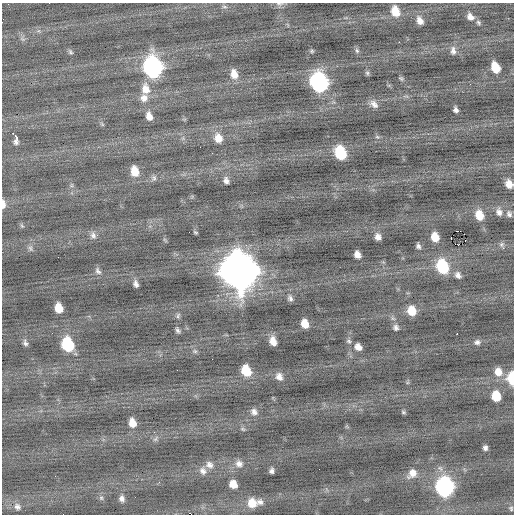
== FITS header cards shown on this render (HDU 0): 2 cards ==
NAXIS1  =                  512 / Axis length
NAXIS2  =                  512 / Axis length

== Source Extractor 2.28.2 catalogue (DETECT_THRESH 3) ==
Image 512 x 512 px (HDU 0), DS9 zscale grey, 1 PNG px = 1 image px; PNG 516 x 516 px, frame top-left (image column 1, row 512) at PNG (2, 3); no overlay
Background -0.104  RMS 0.82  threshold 2.45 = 3 sigma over >= 5 px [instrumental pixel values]
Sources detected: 96; all 96 listed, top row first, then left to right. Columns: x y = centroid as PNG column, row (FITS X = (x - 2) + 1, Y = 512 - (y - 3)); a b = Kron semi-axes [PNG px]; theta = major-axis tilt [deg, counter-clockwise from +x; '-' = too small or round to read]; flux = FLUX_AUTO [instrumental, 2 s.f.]
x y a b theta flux
279 4 11 5 -6 160
224 7 8 4 -8 110
395 11 11 8 -70 820
470 17 9 7 -40 330
420 21 9 6 -61 340
478 22 6 5 - 99
22 39 9 4 -23 120
399 42 2 2 - 91
357 50 8 5 -63 120
312 51 6 4 -21 75
453 51 11 7 -87 240
70 52 8 5 -47 100
153 67 12 10 -76 16000
495 67 9 6 -68 960
367 73 6 5 - 94
234 74 11 8 -73 550
401 78 6 4 -47 81
319 83 12 9 -72 15000
470 84 2 2 - 35
146 89 15 11 -81 760
144 98 10 10 - 390
374 104 12 7 -42 300
456 110 5 4 - 180
149 116 9 6 -69 420
102 124 6 4 -72 72
15 136 6 3 -49 410
377 137 7 4 -29 83
218 138 12 9 -71 570
17 139 7 3 78 460
340 153 10 8 -67 2600
135 171 10 7 -74 800
154 178 8 6 -75 130
226 180 7 6 - 210
509 184 7 6 - 500
3 204 9 4 89 310
499 212 10 8 -72 270
509 214 9 7 -64 180
479 215 10 8 -70 770
22 226 6 4 -44 76
458 231 3 2 - 2400
195 232 4 3 - 67
93 235 10 9 - 260
378 237 7 6 - 280
435 237 8 6 -68 720
451 239 4 2 - 1100
465 240 2 2 - 110
457 245 5 2 - 380
502 245 9 5 -66 120
418 246 6 5 - 140
30 248 8 5 -60 130
357 255 7 5 -68 340
442 267 11 9 -66 3100
98 271 10 7 -58 180
239 272 16 13 -70 130000
458 275 8 6 -57 230
136 284 8 5 -70 210
290 298 8 6 -68 170
59 308 8 6 -76 790
412 311 9 8 - 810
178 316 9 4 65 110
305 324 8 6 -69 620
396 327 7 6 - 160
178 330 7 4 -50 130
457 334 3 2 - 150
273 341 8 6 -70 530
349 341 7 5 -23 100
477 342 8 7 - 180
25 343 8 5 -63 150
68 345 11 8 -70 3200
358 347 8 6 -39 350
195 351 7 5 -20 110
246 371 10 8 -64 1300
498 372 11 9 -68 570
279 377 9 7 -59 320
511 378 10 6 -87 1700
496 396 8 7 - 1200
254 412 9 8 - 240
403 412 6 5 - 85
132 423 9 7 -73 550
243 429 7 4 -25 81
485 448 5 4 - 170
239 464 10 9 - 330
209 465 11 9 -37 310
203 471 11 8 -52 290
271 471 5 4 - 160
412 473 12 9 48 470
159 482 4 3 - 57
233 484 7 6 - 600
444 487 11 9 -86 15000
101 498 6 5 - 110
122 498 8 6 -74 220
260 502 9 7 -25 230
252 503 11 11 - 730
17 507 9 8 - 220
511 508 6 4 -76 82
191 514 2 2 - 940
At the frame edge (FLAGS 8, measured only in part): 5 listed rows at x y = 279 4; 509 184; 3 204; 511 378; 191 514